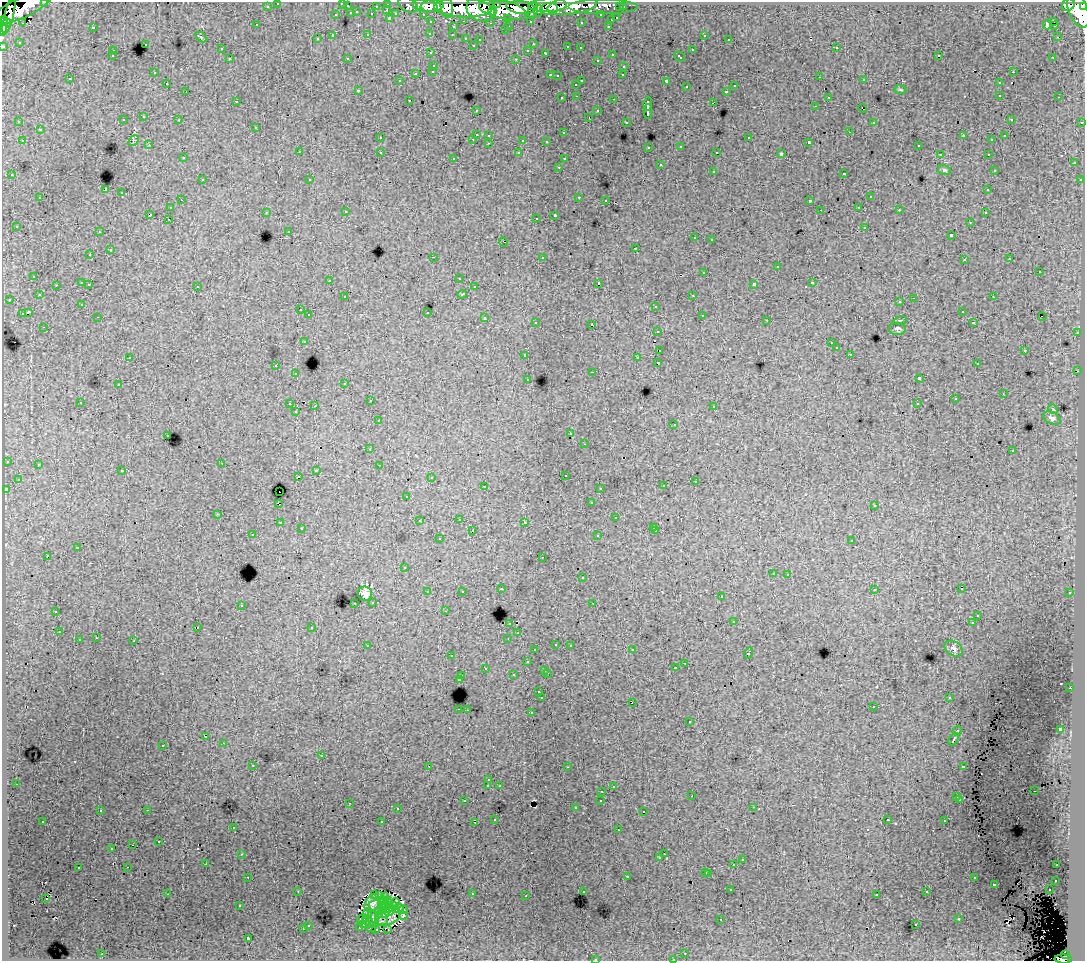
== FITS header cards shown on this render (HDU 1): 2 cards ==
NAXIS1  =                 1083
NAXIS2  =                  959

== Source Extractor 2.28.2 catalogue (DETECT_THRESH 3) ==
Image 1083 x 959 px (HDU 1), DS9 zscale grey, 1 PNG px = 1 image px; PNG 1087 x 963 px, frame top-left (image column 1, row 959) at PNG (2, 2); each listed source drawn as its Kron ellipse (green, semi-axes under 4 px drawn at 4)
Background 188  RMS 1.2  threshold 3.68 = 3 sigma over >= 5 px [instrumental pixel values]
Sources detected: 528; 6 with non-positive FLUX_AUTO (blend fragments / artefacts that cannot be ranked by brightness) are neither listed nor drawn; of the other 522, the 500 brightest by FLUX_AUTO listed and drawn (22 fainter detections omitted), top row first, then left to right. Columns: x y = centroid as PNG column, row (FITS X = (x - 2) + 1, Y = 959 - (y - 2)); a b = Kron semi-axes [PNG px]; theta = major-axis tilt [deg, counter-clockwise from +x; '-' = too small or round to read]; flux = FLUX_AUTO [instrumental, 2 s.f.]
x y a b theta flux
45 2 3 2 - 3700
278 3 3 3 - 3800
342 3 3 3 - 1200
388 4 3 3 - 5200
498 4 4 3 - 44000
408 5 10 6 -24 21000
548 5 19 7 3 160000
1068 5 7 5 41 87000
267 6 3 3 - 1800
347 6 3 3 - 1300
376 6 3 2 - 1400
425 6 12 6 -9 89000
432 6 12 6 7 160000
446 6 12 6 -81 110000
572 6 25 8 8 140000
603 6 35 7 0 64000
1083 6 4 2 - 78000
521 7 14 6 -6 230000
620 7 3 3 - 1500
623 7 3 3 - 2000
21 8 33 10 24 340000
463 8 29 9 -2 470000
481 9 14 12 -26 270000
549 9 9 6 6 80000
387 10 3 2 - 350
503 10 24 9 -11 390000
533 10 8 5 83 130000
1078 10 19 9 -69 550000
492 11 4 4 - 54000
538 11 6 4 -88 88000
357 12 3 2 - 370
351 13 3 3 - 910
372 14 3 3 - 1200
396 14 4 3 - 870
423 14 3 2 - 2500
9 15 20 4 76 160000
336 15 3 3 - 410
601 15 3 3 - 2000
390 18 3 3 - 1500
508 18 3 3 - 1200
617 18 3 3 - 690
611 20 3 3 - 510
6 21 7 3 -34 110000
464 21 3 2 - 290
530 21 3 3 - 1600
1054 21 3 2 - 270
431 22 3 3 - 2100
581 22 3 3 - 170
23 23 3 3 - 170
491 23 3 2 - 120
257 25 3 3 - 190
1047 25 5 3 - 720
1054 25 3 2 - 150
3 26 9 4 84 81000
509 26 3 2 - 440
608 26 3 2 - 410
93 27 3 3 - 960
453 27 3 3 - 430
505 30 3 3 - 300
430 33 3 3 - 220
368 35 3 3 - 580
452 35 2 2 - 110
704 35 4 2 - 240
333 36 3 3 - 1500
201 37 6 4 -44 120
1057 37 2 2 - 260
466 38 3 3 - 430
317 39 3 3 - 260
729 39 2 2 - 84
480 40 3 3 - 260
19 42 3 2 - 98
145 44 3 3 - 440
533 44 3 3 - 83
473 45 3 2 - 120
3 46 3 3 - 5200
568 47 3 3 - 460
580 48 3 3 - 190
836 48 3 2 - 330
221 49 3 3 - 230
528 50 3 3 - 170
692 50 3 3 - 570
113 51 3 2 - 230
431 53 3 3 - 280
546 53 4 3 - 600
612 54 3 3 - 300
939 55 3 2 - 72
112 56 3 3 - 140
679 57 6 3 -42 340
1053 57 2 2 - 78
347 58 3 2 - 85
230 59 3 3 - 330
516 59 3 2 - 550
597 60 3 3 - 280
434 65 3 3 - 340
624 66 3 3 - 320
433 71 3 3 - 320
154 72 3 2 - 100
1013 72 3 2 - 340
416 73 3 3 - 620
550 75 3 3 - 530
623 75 3 2 - 190
557 76 3 3 - 180
820 77 3 2 - 130
70 79 3 3 - 170
864 80 3 3 - 230
400 81 3 2 - 150
582 81 3 3 - 730
666 81 3 3 - 1100
167 83 3 2 - 200
999 83 3 3 - 310
576 84 3 3 - 310
735 86 3 3 - 210
686 87 3 3 - 260
358 90 3 3 - 160
900 90 6 3 -9 85
186 91 3 2 - 200
726 91 3 3 - 390
1000 95 3 2 - 260
577 96 3 2 - 200
828 97 3 3 - 250
1059 97 3 2 - 150
562 98 3 3 - 190
614 99 3 2 - 420
409 100 3 2 - 200
236 101 3 2 - 94
648 103 7 4 83 2800
713 103 4 2 - 340
815 106 3 2 - 150
863 108 4 2 - 300
476 110 3 2 - 130
598 111 3 3 - 270
648 111 7 3 90 2000
144 117 3 3 - 230
589 117 3 2 - 190
1011 119 3 2 - 81
123 120 3 3 - 290
179 120 3 2 - 200
19 122 3 2 - 100
626 122 3 3 - 170
874 122 3 3 - 120
1082 122 3 2 - 880
256 127 3 3 - 320
40 130 3 3 - 400
849 132 2 2 - 170
563 133 3 3 - 200
476 134 3 3 - 1000
489 135 3 3 - 410
963 136 4 3 - 450
1005 136 3 2 - 130
380 138 3 2 - 120
749 138 3 3 - 470
473 139 3 2 - 280
523 140 3 3 - 930
992 140 3 2 - 93
22 141 3 2 - 290
134 141 6 4 49 120
546 141 3 3 - 140
809 142 3 3 - 140
489 143 3 2 - 310
149 145 3 3 - 72
681 146 3 3 - 320
918 146 3 2 - 210
649 147 3 3 - 180
299 152 3 3 - 340
380 152 3 3 - 430
717 152 3 2 - 83
519 153 3 3 - 240
781 154 4 3 - 2400
940 154 3 2 - 110
988 154 3 2 - 220
183 158 3 3 - 210
454 158 3 3 - 200
564 159 3 3 - 210
1074 163 3 3 - 340
660 165 3 3 - 500
559 167 3 2 - 270
944 170 6 5 - 140
994 170 3 2 - 74
713 171 3 3 - 420
844 173 3 3 - 420
12 175 3 3 - 280
202 180 3 2 - 240
310 180 3 2 - 150
1080 180 3 3 - 260
106 190 3 3 - 8100
988 190 3 3 - 260
122 193 3 3 - 470
579 197 3 3 - 410
870 197 3 3 - 350
40 198 3 3 - 480
181 200 2 2 - 180
606 200 3 2 - 150
810 201 3 3 - 1300
859 207 3 2 - 180
170 208 3 3 - 350
820 210 3 2 - 83
899 210 3 2 - 120
266 212 3 2 - 160
346 212 3 2 - 200
985 213 3 2 - 210
150 215 4 2 - 580
555 215 4 3 - 1900
536 218 3 2 - 80
168 219 3 2 - 130
970 222 3 2 - 190
16 226 3 3 - 310
865 227 3 3 - 380
289 231 3 3 - 160
99 232 3 2 - 210
951 235 3 3 - 1200
694 238 3 3 - 180
711 239 3 2 - 270
503 242 4 2 - 110
635 248 3 3 - 530
110 250 3 3 - 760
90 255 3 2 - 160
433 257 3 2 - 920
542 257 3 3 - 560
1010 259 3 3 - 150
964 260 3 2 - 120
777 267 3 3 - 740
704 272 3 3 - 500
1039 272 3 3 - 560
34 276 3 3 - 260
459 278 3 2 - 110
330 280 3 2 - 140
82 283 3 3 - 880
599 283 3 3 - 2000
812 283 3 3 - 440
89 284 3 3 - 380
754 284 4 3 - 1600
56 285 3 2 - 200
197 286 3 3 - 390
474 287 3 3 - 220
462 294 5 3 - 600
39 295 3 3 - 250
693 295 3 2 - 250
345 297 3 3 - 220
993 297 3 2 - 230
914 298 3 2 - 440
9 299 3 2 - 250
900 302 3 3 - 300
82 304 3 3 - 200
656 306 3 3 - 390
300 310 3 2 - 260
962 311 3 2 - 170
28 312 4 3 - 1600
427 312 3 3 - 670
22 314 4 3 - 700
309 315 3 3 - 300
702 315 3 2 - 310
98 317 3 2 - 190
1042 317 2 2 - 110
485 318 3 3 - 580
767 320 3 2 - 91
900 320 6 3 13 85
536 322 3 2 - 110
974 323 3 3 - 150
592 324 3 2 - 710
44 327 3 2 - 180
898 328 9 6 0 210
658 331 3 3 - 240
1077 333 3 2 - 410
304 341 3 3 - 370
831 343 3 2 - 90
836 348 3 3 - 200
660 350 3 3 - 460
1025 350 3 2 - 560
850 354 3 3 - 170
525 355 3 3 - 410
130 357 3 2 - 85
637 358 3 2 - 99
658 363 4 3 - 1900
977 364 3 2 - 120
276 366 3 3 - 380
1078 371 2 2 - 470
593 372 3 2 - 730
296 374 3 3 - 330
919 378 4 3 - 2900
528 379 3 3 - 230
345 383 3 3 - 130
118 385 3 3 - 360
1003 393 3 2 - 87
955 399 3 3 - 210
370 401 3 2 - 300
80 402 3 2 - 180
290 404 3 2 - 350
917 404 3 3 - 200
315 406 3 2 - 1600
714 406 3 2 - 190
1053 409 5 3 - 100
296 412 3 3 - 170
1052 418 9 6 -25 270
378 420 3 3 - 220
674 424 2 2 - 73
571 434 3 2 - 130
168 435 3 2 - 250
585 444 3 2 - 130
370 449 3 3 - 120
1012 451 3 2 - 120
7 461 3 3 - 380
222 463 2 2 - 75
38 464 3 3 - 500
379 465 3 2 - 73
316 470 3 2 - 500
122 471 3 3 - 310
565 475 3 2 - 310
298 476 2 2 - 74
431 477 3 2 - 94
18 479 3 3 - 220
695 481 3 2 - 130
485 486 3 3 - 290
663 486 3 3 - 310
600 488 3 2 - 150
6 489 4 3 - 310
279 492 2 2 - 360
407 496 3 2 - 99
591 503 3 3 - 120
278 504 4 2 - 590
874 506 3 3 - 230
218 514 3 2 - 340
616 518 3 3 - 280
459 519 3 3 - 370
420 521 3 3 - 74
525 522 3 3 - 190
280 523 3 3 - 250
654 527 3 2 - 140
301 529 3 2 - 170
472 531 2 2 - 83
656 531 3 2 - 310
253 535 3 2 - 160
598 536 3 3 - 320
439 539 3 3 - 290
852 541 3 3 - 350
77 548 4 3 - 1100
47 556 3 3 - 1400
542 557 3 2 - 120
404 568 3 2 - 130
773 573 3 3 - 210
788 574 3 2 - 160
582 578 3 3 - 240
501 589 3 3 - 330
874 589 3 3 - 240
962 589 3 2 - 180
462 591 3 3 - 240
428 592 3 3 - 580
1070 593 3 3 - 360
365 594 7 7 - 480
721 597 3 3 - 210
373 602 3 3 - 250
355 603 3 2 - 180
593 603 3 2 - 110
241 605 3 3 - 400
56 611 3 3 - 330
445 611 3 2 - 92
978 615 3 3 - 220
734 621 3 3 - 1400
510 623 3 3 - 370
972 623 3 2 - 86
197 627 3 2 - 300
312 627 3 3 - 270
59 632 3 2 - 210
518 633 3 2 - 100
96 638 3 2 - 240
508 638 3 2 - 160
79 640 3 3 - 720
134 641 3 3 - 830
556 644 3 3 - 270
570 645 3 2 - 190
368 646 4 3 - 350
953 648 10 7 -33 340
535 650 3 2 - 130
632 650 3 2 - 260
748 653 5 3 - 710
451 656 3 2 - 240
527 662 3 3 - 390
685 663 3 2 - 260
485 668 3 2 - 230
675 668 3 3 - 1200
545 670 3 3 - 470
547 673 3 2 - 470
513 675 3 3 - 350
462 676 3 3 - 210
459 679 3 3 - 620
1070 688 3 2 - 230
539 692 3 2 - 110
542 698 3 3 - 1800
949 698 3 3 - 190
632 702 3 2 - 220
873 707 3 2 - 110
459 709 3 2 - 460
467 710 2 2 - 200
531 712 3 2 - 340
690 722 3 3 - 410
1060 729 3 3 - 2200
957 731 5 3 - 880
206 737 3 3 - 360
954 739 7 3 58 1200
224 743 3 2 - 270
163 745 3 3 - 390
321 756 3 3 - 610
253 765 3 2 - 120
963 766 4 3 - 860
429 767 3 2 - 390
567 767 2 2 - 70
489 780 3 3 - 180
16 784 3 2 - 260
499 785 3 2 - 140
488 786 3 3 - 1300
613 787 3 3 - 170
602 791 3 2 - 250
1034 791 3 2 - 120
692 796 3 2 - 110
957 797 3 3 - 270
960 799 3 3 - 260
601 800 3 3 - 390
464 801 3 2 - 180
349 803 3 2 - 290
753 807 3 2 - 330
575 808 3 3 - 190
397 809 3 3 - 210
147 810 3 2 - 600
100 811 3 3 - 250
644 811 3 2 - 230
495 819 3 2 - 170
888 820 3 2 - 79
43 821 3 2 - 160
945 821 3 3 - 420
382 822 3 3 - 720
475 822 3 2 - 71
233 827 3 2 - 240
618 830 3 2 - 120
159 841 3 3 - 320
133 845 3 2 - 69
112 848 3 2 - 110
242 854 3 2 - 260
664 854 2 2 - 160
660 858 3 3 - 240
742 860 3 3 - 360
206 864 3 2 - 160
734 865 3 3 - 1100
1057 865 3 2 - 160
128 867 3 2 - 190
78 868 3 3 - 400
706 872 3 3 - 460
709 873 3 3 - 520
627 876 3 3 - 740
248 877 3 2 - 150
974 878 3 2 - 300
1055 880 3 3 - 210
994 884 3 3 - 590
731 890 3 2 - 240
1049 890 3 2 - 350
298 891 3 2 - 89
583 891 3 3 - 200
927 892 3 3 - 310
167 894 3 2 - 690
472 894 3 3 - 620
374 895 2 2 - 70
380 895 4 3 - 180
877 895 3 3 - 120
526 896 3 2 - 100
46 899 3 2 - 110
384 899 6 4 59 390
395 902 4 3 - 130
372 903 9 6 58 820
387 903 6 3 70 260
384 904 6 5 - 260
240 906 3 3 - 150
378 907 9 6 -20 240
391 907 7 4 24 82
398 909 5 3 - 360
385 910 8 5 -85 220
403 910 4 3 - 94
379 912 5 3 - 180
389 912 4 3 - 160
367 914 5 5 - 240
403 915 3 3 - 150
387 916 12 8 15 220
373 918 8 5 -78 360
959 918 3 3 - 450
362 919 5 2 - 190
721 919 3 2 - 90
382 921 6 3 5 180
368 922 8 2 -53 81
308 925 3 3 - 450
364 925 3 2 - 180
916 925 3 3 - 280
360 927 3 3 - 140
372 927 6 2 38 110
303 929 3 3 - 380
376 929 3 2 - 130
388 929 4 2 - 85
248 938 3 3 - 1700
685 953 3 2 - 260
102 954 3 2 - 400
1066 955 4 3 - 47000
595 959 3 2 - 310
673 959 3 2 - 150
1063 959 8 4 -4 110000
At the frame edge (FLAGS 8, measured only in part): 10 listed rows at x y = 45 2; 278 3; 342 3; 1083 6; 21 8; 3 26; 3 46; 595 959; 673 959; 1063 959
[22 fainter detections neither listed nor drawn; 6 non-positive-flux detections neither listed nor drawn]